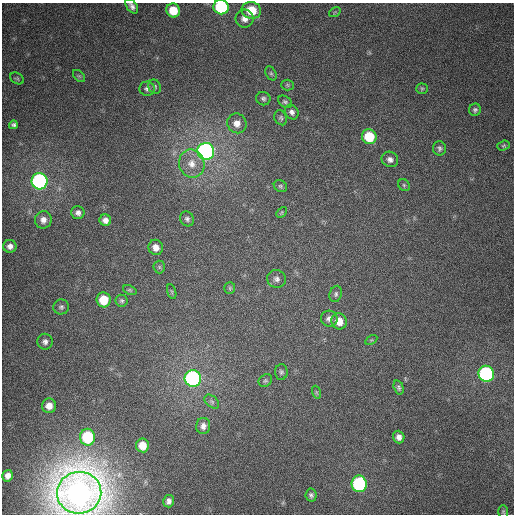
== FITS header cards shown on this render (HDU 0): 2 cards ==
NAXIS1  =                  512
NAXIS2  =                  512

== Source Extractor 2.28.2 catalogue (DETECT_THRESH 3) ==
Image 512 x 512 px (HDU 0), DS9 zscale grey, 1 PNG px = 1 image px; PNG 516 x 516 px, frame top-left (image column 1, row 512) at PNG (2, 3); each listed source drawn as its Kron ellipse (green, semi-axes under 4 px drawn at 4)
Background 367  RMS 8.8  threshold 26.4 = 3 sigma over >= 5 px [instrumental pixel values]
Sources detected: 67; all 67 listed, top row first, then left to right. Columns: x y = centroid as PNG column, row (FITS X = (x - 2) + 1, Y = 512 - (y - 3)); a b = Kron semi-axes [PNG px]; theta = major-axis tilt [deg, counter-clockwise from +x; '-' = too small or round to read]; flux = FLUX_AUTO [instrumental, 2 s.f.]
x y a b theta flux
132 6 8 5 -54 2100
221 7 8 7 - 51000
173 10 7 6 - 13000
251 10 10 8 -11 15000
335 12 6 4 35 770
245 18 9 9 - 4500
271 73 7 5 -63 1100
79 76 7 4 -44 950
17 78 7 5 -30 960
287 85 6 5 - 900
155 87 7 6 - 1300
147 89 8 7 - 2000
422 89 5 5 - 800
263 99 7 6 - 1600
285 102 8 5 -33 1200
475 110 6 6 - 1500
292 112 8 6 -54 2200
281 118 8 6 -65 1300
237 123 10 9 - 5200
13 125 4 4 - 1300
369 137 7 7 - 19000
504 145 6 5 - 830
439 148 7 6 - 1400
206 151 8 8 - 220000
390 159 8 7 - 2700
192 164 14 12 -71 7700
39 181 8 8 - 150000
404 185 6 5 - 970
280 186 7 5 -33 1100
281 212 6 4 45 730
78 213 6 6 - 2200
187 219 8 7 - 1700
43 220 9 8 - 3500
105 220 6 5 - 2800
10 246 6 6 - 2700
156 247 8 7 - 4400
159 267 6 6 - 1100
277 279 9 8 - 2500
230 288 6 5 - 1000
130 290 7 4 -24 890
172 292 8 3 -71 760
336 294 8 6 74 1400
104 300 7 7 - 14000
122 301 6 6 - 1200
61 307 8 7 - 1600
329 319 8 8 - 2700
339 321 8 7 - 7100
371 340 6 4 33 810
45 342 8 7 - 2400
281 372 7 6 - 1300
486 374 8 7 - 100000
193 378 8 8 - 150000
265 381 7 5 35 1200
399 387 7 5 -73 1300
316 392 7 4 -71 800
212 402 8 5 -41 1300
49 406 7 7 - 5200
203 426 8 7 - 2800
88 437 8 7 - 38000
399 437 6 5 - 2800
142 445 7 6 - 8100
8 476 6 5 - 2900
359 484 8 7 - 71000
79 493 22 21 - 980000
311 495 6 5 - 1500
169 501 6 5 - 2400
503 512 6 5 - 910
At the frame edge (FLAGS 8, measured only in part): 3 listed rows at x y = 132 6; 221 7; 79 493